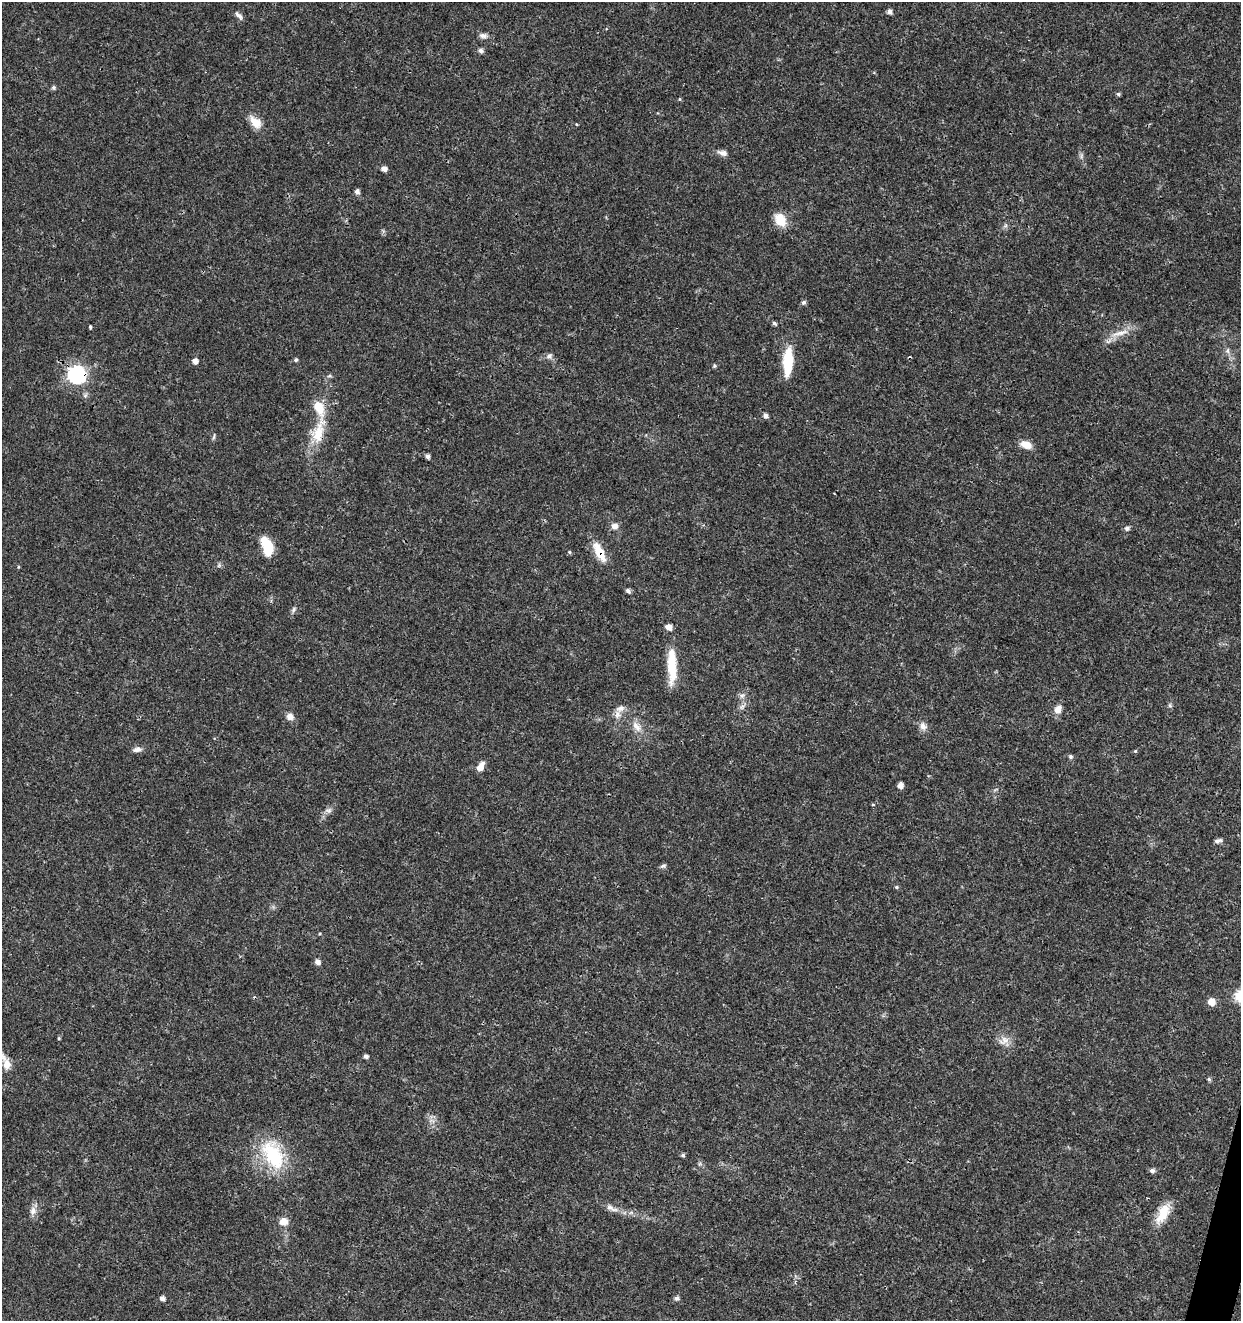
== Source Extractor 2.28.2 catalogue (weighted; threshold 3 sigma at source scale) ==
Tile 6 of 4 x 4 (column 2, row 2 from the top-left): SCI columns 1523-2761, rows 2646-3964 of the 5461 x 5295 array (HDU 1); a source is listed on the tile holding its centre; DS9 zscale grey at full resolution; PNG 1243 x 1323 px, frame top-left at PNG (2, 2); no overlay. Shown black and unused: <1% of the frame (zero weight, under 3 of 4 exposures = <1% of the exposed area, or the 3 px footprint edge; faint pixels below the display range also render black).
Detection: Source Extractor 2.28.2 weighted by HDU 2 'WHT'; one run over the whole footprint, this tile lists its part. Background 0.0179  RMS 0.0021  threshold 0.00941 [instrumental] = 3 sigma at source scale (4.5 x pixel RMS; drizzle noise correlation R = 1.50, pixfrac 1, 0.0396/0.0396 arcsec/px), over >= 5 px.
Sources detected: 80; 1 cosmic-ray / hot-pixel residue — not listed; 4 inside a brighter listed object's ellipse — not listed separately; the other 75 listed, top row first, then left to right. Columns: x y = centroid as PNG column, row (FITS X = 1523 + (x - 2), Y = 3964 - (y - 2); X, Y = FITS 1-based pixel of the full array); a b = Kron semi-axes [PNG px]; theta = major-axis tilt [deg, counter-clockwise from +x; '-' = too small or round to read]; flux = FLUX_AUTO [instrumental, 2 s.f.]
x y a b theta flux
889 12 5 5 - 0.91
239 16 13 6 -47 0.79
483 36 11 6 -1 0.83
481 50 6 5 - 0.74
54 87 6 6 - 0.37
1118 94 5 4 - 0.37
679 99 4 4 - 0.23
255 122 18 10 -49 2.7
576 124 4 3 - 0.16
723 153 12 6 -14 1.1
1081 156 7 4 72 0.4
384 169 5 5 - 1.1
357 191 5 5 - 0.74
780 220 15 11 -62 3.9
803 303 5 5 - 0.55
774 323 6 4 -38 0.42
90 327 4 3 - 0.52
1120 333 31 6 14 2.3
1228 351 7 4 -89 0.47
549 356 9 7 43 0.74
296 360 6 4 67 0.3
195 361 5 5 - 1.2
788 362 29 10 86 7.9
714 366 5 4 - 0.33
77 375 7 7 - 63
330 376 7 4 0 0.32
86 395 6 4 69 0.41
765 415 5 5 - 0.81
318 432 37 16 73 6.2
214 436 10 3 81 0.36
1026 445 14 9 -17 2.1
427 456 5 4 - 0.73
614 526 10 8 3 1.1
1127 528 7 6 - 0.55
267 546 18 10 -72 6.5
569 552 5 4 - 0.33
599 552 26 10 -63 4
219 565 6 4 47 0.37
628 591 6 5 - 0.64
294 609 8 5 61 0.48
672 666 44 10 -89 6.7
742 696 8 6 -6 0.67
1170 706 6 5 - 0.39
742 707 8 5 46 0.6
1058 709 10 8 58 1.6
617 714 11 9 -67 1.2
290 716 10 8 -24 1.2
636 726 18 7 -51 1.8
923 726 11 9 -70 1.2
137 749 12 7 7 0.93
1135 751 4 4 - 0.23
1071 757 5 5 - 0.42
480 767 11 7 57 1.5
900 785 5 5 - 1.4
873 805 4 3 - 0.18
328 811 10 5 -10 0.62
1218 841 11 5 16 0.56
663 866 8 5 15 0.46
896 887 5 4 - 0.32
318 962 6 5 - 0.91
1211 1002 6 5 - 3.1
59 1038 4 4 - 0.23
1004 1041 17 10 25 1.8
366 1056 4 4 - 0.7
7 1064 14 11 -82 1.9
1209 1079 5 5 - 0.39
273 1155 42 23 -61 13
683 1155 5 4 - 0.38
1152 1171 6 5 - 0.7
611 1208 20 7 -26 1.5
33 1211 12 9 68 1.3
1163 1213 28 12 63 4.1
283 1221 9 8 - 2
162 1298 5 4 - 0.89
676 1298 6 6 - 0.58
Overlapping masked pixels (flux is a lower limit): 3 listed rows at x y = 77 375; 318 432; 599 552